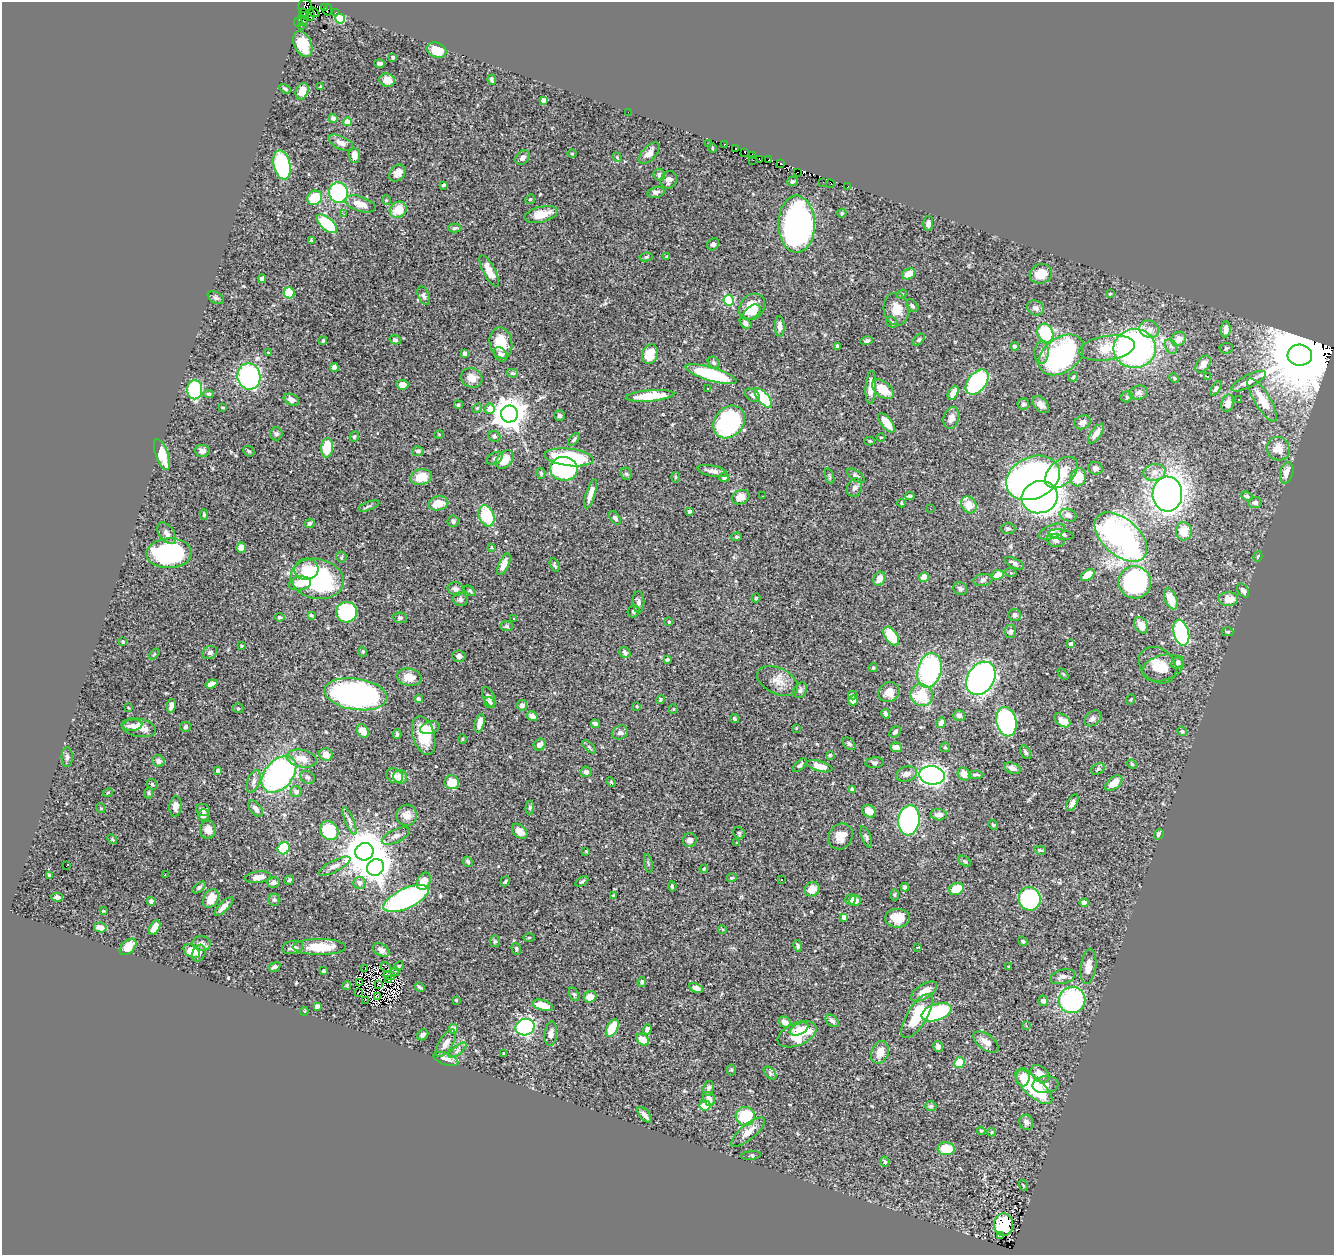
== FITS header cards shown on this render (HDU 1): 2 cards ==
NAXIS1  =                 1332
NAXIS2  =                 1253

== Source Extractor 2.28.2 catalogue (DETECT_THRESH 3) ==
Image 1332 x 1253 px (HDU 1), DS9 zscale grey, 1 PNG px = 1 image px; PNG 1336 x 1257 px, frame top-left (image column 1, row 1253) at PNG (2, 2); each listed source drawn as its Kron ellipse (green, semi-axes under 4 px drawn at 4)
Background 1.06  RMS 0.029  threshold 0.0865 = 3 sigma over >= 5 px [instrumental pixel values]
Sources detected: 516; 5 with non-positive FLUX_AUTO (blend fragments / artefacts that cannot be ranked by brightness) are neither listed nor drawn; of the other 511, the 500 brightest by FLUX_AUTO listed and drawn (11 fainter detections omitted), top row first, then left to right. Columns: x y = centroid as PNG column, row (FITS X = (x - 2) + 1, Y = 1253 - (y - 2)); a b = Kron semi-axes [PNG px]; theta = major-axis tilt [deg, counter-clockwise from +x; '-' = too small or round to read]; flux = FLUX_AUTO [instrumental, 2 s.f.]
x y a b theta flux
305 6 7 6 - 29
324 8 3 2 - 6.3
328 10 5 2 - 6.5
314 12 6 2 -42 6.3
335 13 3 2 - 3.7
304 14 6 2 -59 6.3
310 15 6 3 -86 15
340 19 5 5 - 110
303 20 6 2 -55 21
298 22 4 2 - 77
301 27 2 2 - 2
303 44 13 8 -65 43
437 50 10 7 -22 39
393 57 3 3 - 3
380 63 5 3 - 4.2
387 80 8 6 -13 16
492 80 5 3 - 3.3
321 87 3 3 - 3.5
285 89 6 4 -32 3.6
302 91 8 6 65 25
544 100 4 4 - 15
628 112 2 2 - 12
333 118 4 4 - 5.9
347 122 4 4 - 33
341 143 13 6 -26 13
709 143 3 2 - 3.9
724 144 3 3 - 10
712 148 4 3 - 1.7
736 148 3 2 - 7.7
745 152 4 2 - 6.7
649 153 13 6 47 13
572 154 5 3 - 1.7
354 155 8 6 -87 12
752 156 2 2 - 2.3
617 157 5 4 - 1.7
523 158 8 6 45 7.8
753 160 2 2 - 1.6
760 160 3 2 - 3.4
769 160 3 2 - 31
781 163 3 3 - 17
282 165 15 8 -78 180
397 173 9 7 48 14
798 173 3 2 - 5.3
659 175 6 5 - 6.7
669 180 9 8 - 10
793 181 5 5 - 4.2
823 182 2 2 - 4.4
830 184 4 2 - 3.4
443 185 4 2 - 2.3
848 187 4 2 - 4.9
656 192 9 5 13 6.9
339 193 10 9 - 180
315 198 8 7 - 57
530 199 5 4 - 2.8
386 200 5 3 - 1.8
360 204 16 7 -18 22
398 210 9 7 39 33
842 213 5 4 - 2.2
344 214 2 2 - 7.3
541 214 17 7 14 31
327 224 12 6 -41 100
797 224 28 18 -89 630
928 224 7 5 89 7.2
455 228 6 4 4 3.3
311 241 4 3 - 4
713 244 6 5 - 4.8
667 256 4 3 - 1.8
646 257 6 4 10 3.6
489 271 17 6 -62 22
909 274 7 5 27 27
1041 274 11 9 19 29
262 279 4 4 - 7
289 293 5 5 - 63
902 294 5 4 - 2.5
1110 294 4 3 - 2.4
424 295 10 5 -70 5.3
216 298 9 5 -30 4.4
729 300 5 5 - 160
912 306 7 5 -46 3.7
752 307 14 12 45 48
1035 308 9 7 -24 8.5
896 309 16 12 -79 28
752 312 10 6 34 13
892 322 6 5 - 3.6
745 323 6 4 -43 6.1
780 326 10 5 -88 10
1149 329 10 8 -22 12
1226 329 8 5 84 13
1045 333 9 7 -65 120
1179 339 8 6 39 17
395 340 6 4 -15 3.6
919 340 7 4 44 3.3
323 341 4 3 - 3
867 341 6 4 14 3.8
501 343 16 11 -79 51
837 346 4 3 - 2.9
1014 346 4 4 - 3.8
1171 346 8 5 -61 5.1
1107 348 28 12 8 36
1226 348 6 5 - 3.2
1135 349 21 19 1 580
269 353 3 3 - 1.8
465 353 4 3 - 4.8
1041 353 11 7 88 9.9
500 354 8 6 -53 9.2
650 354 10 7 68 38
1061 355 25 17 36 300
1300 355 12 10 -2 35000
714 363 6 5 - 4.3
1203 364 9 6 53 16
334 367 4 4 - 16
512 373 5 4 - 3.6
711 374 26 6 -17 140
249 376 13 11 -80 300
1207 376 3 3 - 2.5
1073 377 5 4 - 2.2
472 378 11 9 -26 18
1174 378 5 3 - 2
1248 381 19 6 26 17
977 382 14 9 51 260
402 385 6 5 - 16
871 387 17 5 86 21
1216 388 8 4 56 4.4
707 389 3 2 - 3.1
883 389 12 7 -39 41
195 390 10 7 -90 200
953 393 7 5 64 15
1139 393 9 6 15 6.5
209 394 5 4 - 2.8
752 395 8 5 -36 5.6
650 396 24 5 5 61
1127 397 6 5 - 3.1
763 398 12 5 -49 110
291 400 8 5 -23 11
1239 400 3 2 - 2.3
1262 400 25 8 -59 34
1228 403 9 6 74 11
1023 404 6 5 - 4.2
458 405 4 4 - 2.3
1041 405 10 6 -48 12
223 408 4 3 - 1.6
477 408 5 4 - 2.3
490 409 5 5 - 20
509 414 8 8 - 3300
559 416 5 5 - 4.7
951 418 11 7 74 13
729 422 18 14 49 240
1082 422 8 6 27 8
886 423 12 5 -52 34
276 434 6 6 - 5
1096 434 12 5 54 11
439 435 5 3 - 1.8
354 436 5 5 - 2.7
494 436 6 5 - 4.3
881 437 4 3 - 1.7
574 439 7 4 50 3.9
869 441 5 4 - 2.2
327 448 10 6 85 65
1278 449 12 11 - 20
202 451 7 6 - 7.7
249 451 6 4 -45 2.8
418 451 6 5 - 4.4
162 455 16 6 -71 38
569 457 25 8 -6 160
495 458 9 5 29 5.8
504 459 10 7 47 38
1095 468 7 6 - 6.2
564 469 14 12 -7 160
713 471 15 5 -12 11
1154 472 11 8 12 14
541 473 5 4 - 2.8
1061 473 19 12 42 69
1287 473 11 6 75 18
626 474 6 5 - 3.2
830 476 8 3 -71 2.7
856 476 10 5 -36 5.4
421 477 10 8 11 35
675 477 5 3 - 2.3
724 477 5 4 - 6.7
1078 477 9 7 72 43
1033 478 28 21 26 1300
855 487 9 7 70 7.7
591 494 15 4 73 16
1167 494 17 15 88 900
763 496 2 2 - 1.4
910 496 5 3 - 2.9
1247 496 6 4 -22 3.9
741 497 9 7 25 18
1040 497 18 16 14 1100
438 503 10 7 11 26
901 503 4 3 - 1.7
1255 503 7 5 9 6
969 505 9 7 -55 27
369 506 11 3 19 3.5
930 508 2 2 - 1.3
689 511 4 3 - 3.9
204 515 5 4 - 2.7
1068 515 9 6 -21 9.5
487 516 11 7 -70 100
615 518 7 5 -53 6.7
453 521 6 5 - 6.5
310 523 5 4 - 4.9
1008 529 7 5 0 4.2
1184 531 9 8 - 26
1052 532 14 7 20 8.8
167 533 12 7 -54 10
1061 535 13 5 -7 10
737 537 5 4 - 2.8
1121 537 31 18 -42 500
1056 540 9 6 -11 5.7
492 547 4 4 - 2.2
241 548 5 4 - 17
169 553 23 15 2 260
1258 556 6 4 72 2.8
341 557 5 5 - 2.7
1014 563 10 4 -27 5.4
504 564 12 5 65 16
555 565 7 4 -65 3
306 569 12 10 6 27
1011 573 5 3 - 1.9
998 575 6 4 25 18
1088 575 8 5 35 29
924 577 5 4 - 17
317 579 27 20 -12 260
879 579 7 5 58 17
983 580 9 6 11 4.9
1135 582 16 16 - 320
300 583 11 7 10 20
456 589 8 6 -15 7.5
960 589 7 6 - 4.4
1243 590 8 5 -55 5.1
470 591 6 3 -37 2.4
756 598 4 4 - 2.3
460 599 7 6 - 5.2
1171 599 11 6 -67 32
1228 599 10 7 -1 25
638 602 10 6 -90 5.7
634 611 6 5 - 3.5
347 612 10 10 - 140
311 615 3 3 - 3.2
1015 615 6 6 - 4.3
279 617 5 4 - 3
400 618 7 5 -5 3.7
513 619 3 3 - 4.2
669 622 4 4 - 2.5
1141 625 9 6 -58 18
506 626 6 5 - 3.9
1010 632 7 5 82 6.1
1228 632 6 4 0 2.4
1181 633 13 7 -74 180
891 636 10 6 -56 56
123 642 3 3 - 2.9
1071 644 4 3 - 11
241 646 3 2 - 2.1
363 652 5 3 - 1.6
625 652 6 5 - 4.2
210 653 7 6 - 5.2
154 654 6 3 52 2
459 656 6 5 - 8.1
667 660 4 3 - 2.4
1178 662 7 5 47 7.2
1158 665 20 16 -42 33
873 668 5 4 - 3
1163 668 21 12 15 26
930 670 18 12 75 230
1063 674 6 4 -45 2.4
409 677 12 8 -10 22
981 678 18 13 58 700
778 681 22 13 -26 24
211 684 6 4 19 12
800 690 8 6 61 5.3
889 692 11 9 24 18
356 694 32 15 -8 520
853 695 5 3 - 3.6
922 695 11 11 - 64
489 697 10 5 -65 9.6
419 699 4 4 - 6.2
1131 699 5 3 - 1.7
661 700 4 4 - 2.6
853 700 5 5 - 11
490 703 6 5 - 3.9
522 705 5 5 - 6.5
171 706 7 4 78 8.3
637 706 4 3 - 1.8
129 708 4 2 - 1.3
238 708 5 5 - 2.6
673 709 5 4 - 1.7
886 714 5 3 - 5
959 715 6 5 - 5.7
532 716 6 4 -30 11
1093 718 9 6 39 6.8
734 719 5 4 - 3.6
1062 720 9 5 -36 22
1006 722 15 10 -78 280
480 723 9 4 77 15
941 723 5 4 - 8.7
595 724 5 4 - 5.4
133 725 10 5 7 8.6
185 727 5 5 - 3.3
139 728 17 9 -11 21
430 728 10 6 15 12
796 728 3 2 - 1.3
363 731 7 5 -57 24
1182 731 5 4 - 3.2
620 732 8 6 24 7.1
895 732 6 5 - 4.5
397 734 5 3 - 4.1
424 735 20 11 -74 63
463 739 5 3 - 2.1
849 744 7 5 -44 4.3
540 745 6 5 - 11
589 747 8 3 -45 3
896 747 6 4 -3 12
945 747 5 4 - 2.5
1025 752 7 5 -59 4.6
326 754 7 6 - 17
830 755 3 3 - 2.6
67 757 10 5 -90 5.8
302 758 15 8 -11 26
158 761 6 5 - 10
875 763 9 5 5 4.3
1132 764 5 4 - 2.8
800 765 9 4 43 4.4
820 766 13 5 -16 18
1012 768 8 5 -16 9.8
1098 769 7 5 33 3.5
218 771 4 3 - 5.6
586 772 5 5 - 5.8
279 774 21 14 49 440
906 774 11 7 17 11
964 774 7 6 - 16
932 775 13 9 -8 690
976 775 7 4 3 3.6
394 776 9 7 -31 11
307 777 8 6 -29 4.2
400 777 7 6 - 18
254 781 12 6 71 8.4
452 782 7 7 - 33
611 782 5 3 - 1.9
1114 783 10 5 39 23
152 784 5 5 - 3
852 789 4 3 - 4.2
296 792 5 5 - 8.3
108 793 5 3 - 2.2
149 793 5 4 - 3.2
1072 803 9 4 62 8.4
175 806 10 6 84 12
101 808 5 3 - 1.9
256 808 9 5 -53 9.6
530 808 7 4 84 3
203 810 7 6 - 4.8
869 811 7 6 - 13
203 815 6 5 - 11
407 815 10 10 - 16
938 815 8 5 -6 9.6
909 820 15 10 82 450
349 821 15 4 -67 7
993 825 5 4 - 2.4
208 830 9 8 - 12
329 830 10 8 -51 100
520 831 9 6 -43 14
739 833 6 5 - 3.3
1159 834 5 4 - 5.3
396 836 15 6 25 8.9
841 836 13 11 57 21
866 837 11 4 -69 4.3
112 839 5 4 - 2.1
690 840 7 6 - 9.9
737 843 4 4 - 1.7
284 848 6 6 - 100
1040 850 6 4 -10 3.2
586 851 2 2 - 1.4
364 852 9 8 - 7100
965 861 7 4 -37 3.4
468 862 5 4 - 3
648 863 9 3 -80 2.6
66 866 4 2 - 19
334 866 18 5 27 11
376 867 9 8 - 1300
704 869 4 4 - 1.8
49 875 3 3 - 2
165 875 3 2 - 3.5
258 877 13 5 7 14
732 878 5 4 - 2.4
289 880 5 4 - 3.2
781 880 3 2 - 2.4
424 881 9 6 66 23
505 881 5 3 - 3.1
273 882 6 5 - 6.1
582 882 7 3 29 3.4
360 883 6 6 - 9.3
672 886 5 3 - 2.9
905 887 4 4 - 5.7
199 888 8 4 38 3.9
812 889 8 7 - 22
956 889 7 6 - 38
894 895 6 4 -89 2.1
613 896 3 2 - 1.7
57 897 6 4 -2 7.3
211 899 10 7 61 28
406 899 24 10 24 440
851 899 5 5 - 13
1030 899 12 10 -69 180
274 900 6 6 - 3.7
151 901 4 4 - 5.1
855 901 6 5 - 12
1084 903 4 4 - 13
224 907 12 4 45 10
103 911 3 3 - 1.8
844 917 4 4 - 12
897 918 12 9 -1 27
100 927 6 5 - 15
155 928 8 5 60 19
722 930 4 4 - 2
529 937 6 4 1 2.2
495 941 6 5 - 2.8
1023 941 5 3 - 2.5
202 943 9 7 -8 8.1
798 946 6 4 -76 3.9
128 947 10 6 44 28
293 947 10 6 10 8.2
319 947 27 8 0 50
918 947 3 2 - 1.4
516 949 6 4 -71 2.7
381 950 9 6 -32 8.2
192 951 9 6 -30 32
199 953 9 6 68 6.6
399 966 5 4 - 2.3
1088 966 18 7 82 19
275 967 6 4 29 4.4
386 967 6 2 -52 1.6
1008 967 3 2 - 1.4
365 968 3 2 - 2.8
323 971 4 3 - 2.5
395 972 5 2 - 2.2
389 975 6 2 -11 2.1
1063 977 12 7 15 9.7
389 979 3 2 - 2.1
642 982 5 4 - 3.8
359 983 3 2 - 1.7
347 985 4 3 - 2
378 985 3 2 - 2
420 987 5 2 - 3.5
696 988 7 4 -25 12
924 991 15 7 33 24
358 992 3 2 - 2.9
574 994 7 4 -63 3.2
378 996 2 2 - 2
590 997 6 5 - 16
365 1000 3 2 - 1.3
456 1000 4 4 - 1.8
1072 1000 13 13 - 250
1043 1001 5 4 - 7.5
543 1005 10 5 -17 22
317 1006 4 4 - 15
304 1011 4 4 - 1.8
936 1012 16 8 18 220
917 1016 25 10 58 92
832 1021 7 5 -42 6.4
785 1022 6 5 - 11
1026 1026 3 2 - 3.1
525 1027 9 8 - 360
612 1028 9 5 63 56
454 1029 5 4 - 22
647 1029 5 4 - 6.7
799 1029 10 5 25 17
551 1034 12 6 84 9.6
797 1034 20 11 24 71
423 1035 6 5 - 4.4
643 1040 7 5 -39 27
986 1042 14 7 -35 14
446 1043 15 7 58 16
938 1046 5 4 - 6.5
458 1050 11 4 40 5.3
880 1052 11 8 68 21
504 1053 3 3 - 1.6
446 1059 13 6 -20 14
959 1063 6 5 - 52
731 1070 5 5 - 2.6
770 1073 8 4 -46 4.8
1040 1074 10 7 -41 20
1023 1077 9 7 84 18
1046 1085 13 8 6 12
1034 1087 23 9 -42 140
709 1088 7 5 82 6.2
709 1099 7 5 -67 10
705 1105 5 5 - 28
931 1106 6 5 - 2.9
644 1115 9 5 -50 8
745 1116 9 9 - 79
1026 1122 8 6 -65 10
981 1131 4 4 - 2.1
748 1132 21 7 40 20
991 1132 4 4 - 2.3
946 1149 8 6 -4 47
751 1155 10 4 7 3.3
885 1162 5 4 - 2.9
1023 1185 5 3 - 1.7
1004 1224 11 9 -86 70
1000 1235 3 2 - 4.8
At the frame edge (FLAGS 8, measured only in part): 2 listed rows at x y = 305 6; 1300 355
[11 fainter detections neither listed nor drawn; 5 non-positive-flux detections neither listed nor drawn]